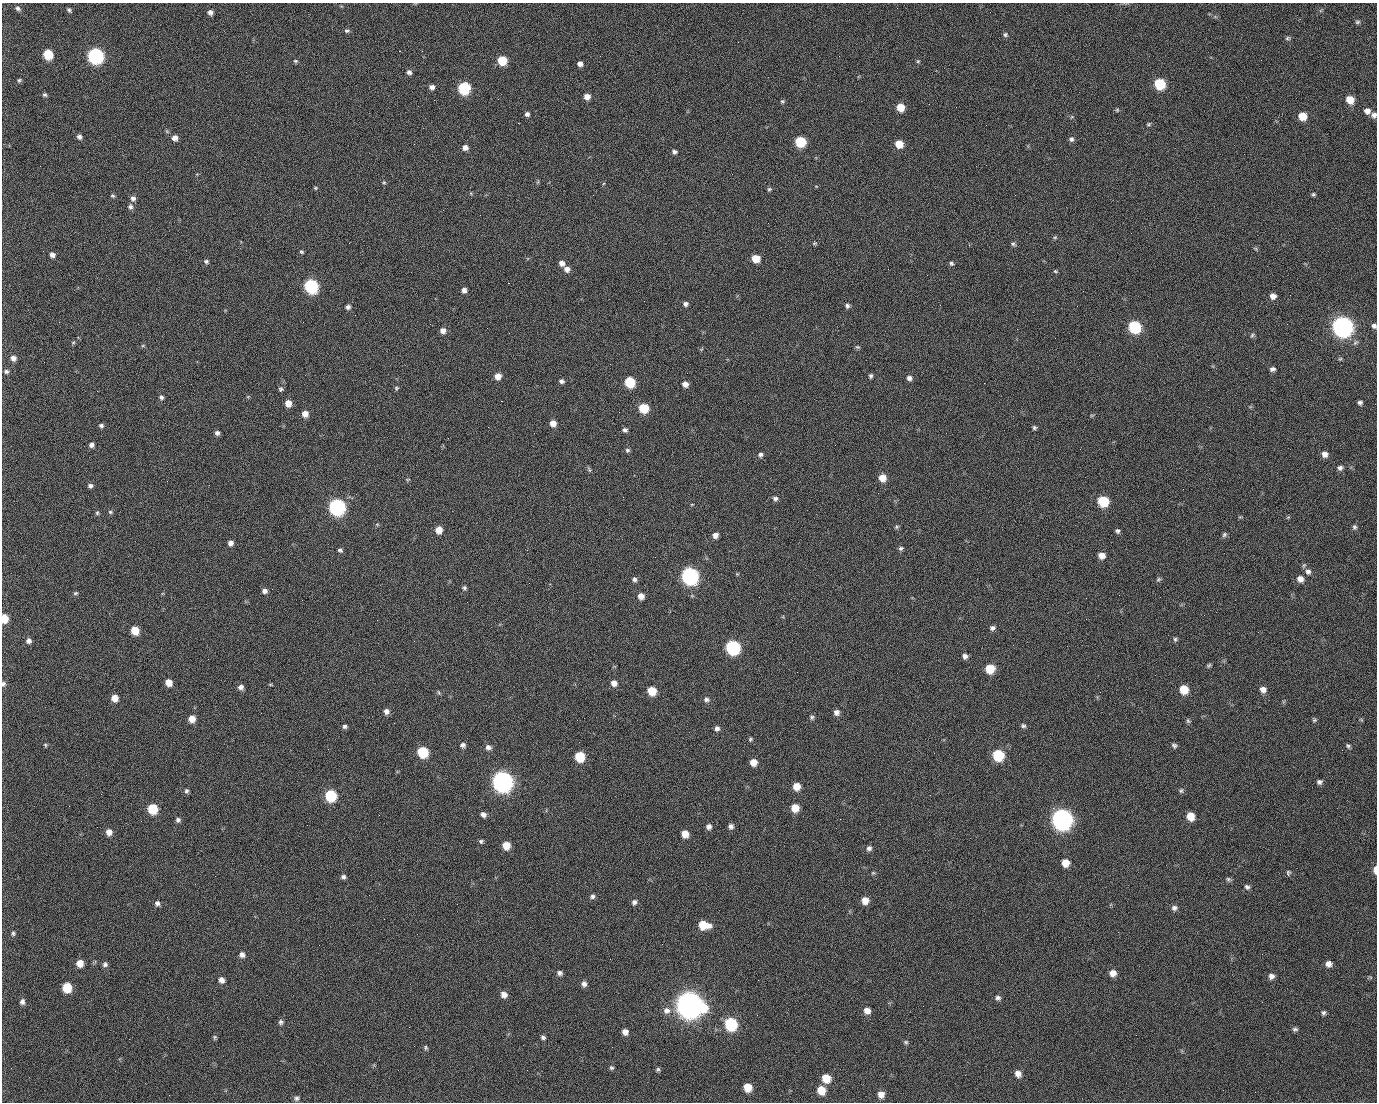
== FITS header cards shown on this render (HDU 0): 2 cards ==
NAXIS1  =                 1375 / length of data axis 1
NAXIS2  =                 1100 / length of data axis 2

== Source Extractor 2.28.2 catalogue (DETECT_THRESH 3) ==
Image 1375 x 1100 px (HDU 0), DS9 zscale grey, 1 PNG px = 1 image px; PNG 1379 x 1104 px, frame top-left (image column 1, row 1100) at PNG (2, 3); no overlay
Background 1450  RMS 29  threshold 85.7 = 3 sigma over >= 5 px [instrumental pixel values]
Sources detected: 266; all 266 listed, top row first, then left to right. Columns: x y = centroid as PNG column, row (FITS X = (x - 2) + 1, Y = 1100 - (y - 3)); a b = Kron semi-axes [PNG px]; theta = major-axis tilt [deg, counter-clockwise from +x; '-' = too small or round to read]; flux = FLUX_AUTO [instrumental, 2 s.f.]
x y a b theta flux
18 8 7 5 -26 5.0e+03
70 11 6 3 -45 6.8e+03
210 12 6 5 - 7.5e+03
990 12 3 2 - 1.7e+03
1357 22 7 5 15 3.6e+03
347 31 6 5 - 3.8e+03
1005 35 6 5 - 3.5e+03
1288 38 7 5 16 3.5e+03
399 51 2 2 - 2.2e+04
48 54 7 6 - 7.5e+04
96 56 8 7 - 5.1e+05
502 60 6 6 - 5.8e+04
295 61 6 4 -20 2.9e+03
918 61 5 4 - 2.3e+03
580 64 5 5 - 7.9e+03
409 72 6 5 - 5.7e+03
19 80 5 5 - 3.0e+03
1160 84 7 7 - 1.1e+05
432 87 6 5 - 7.2e+03
464 88 7 7 - 1.8e+05
45 95 5 5 - 3.6e+03
587 97 6 6 - 1.3e+04
498 99 2 2 - 1.3e+03
434 100 2 2 - 4.1e+03
1350 100 7 7 - 2.7e+04
782 101 6 4 19 3.0e+03
929 104 2 2 - 8.1e+02
900 107 6 6 - 3.5e+04
1117 110 5 5 - 2.7e+03
1367 111 7 7 - 1.0e+04
527 114 5 5 - 5.8e+03
1374 115 7 6 - 7.3e+03
1302 116 7 6 - 3.5e+04
518 123 2 2 - 2.4e+04
1149 124 6 4 28 2.5e+03
79 137 6 5 - 5.9e+03
175 138 6 6 - 1.0e+04
1071 139 7 6 - 5.1e+03
800 142 7 7 - 9.3e+04
899 144 7 6 - 3.1e+04
465 148 6 6 - 9.6e+03
675 152 6 5 - 4.5e+03
384 182 5 5 - 2.3e+03
315 188 4 4 - 2.2e+03
769 189 6 5 - 2.9e+03
1313 194 5 4 - 2.9e+03
1015 195 2 2 - 7.0e+03
113 196 6 4 -29 2.9e+03
133 198 6 6 - 6.7e+03
130 207 7 7 - 5.6e+03
1055 237 5 5 - 2.5e+03
814 243 6 5 - 2.5e+03
1013 244 7 5 -15 4.0e+03
1255 248 6 4 -19 2.1e+03
302 252 5 4 - 2.7e+03
52 255 5 5 - 8.6e+03
756 258 6 6 - 3.1e+04
206 261 5 5 - 3.9e+03
562 263 7 6 - 8.9e+03
951 263 6 5 - 3.5e+03
567 269 7 6 - 9.9e+03
1055 271 5 4 - 2.4e+03
927 275 2 2 - 9.8e+02
508 283 2 2 - 5.7e+04
311 286 7 7 - 3.1e+05
464 290 5 5 - 7.5e+03
1083 291 2 2 - 3.3e+03
1290 295 2 2 - 1.7e+03
1273 296 7 6 - 1.1e+04
685 304 6 5 - 5.7e+03
847 306 6 5 - 4.6e+03
348 307 6 5 - 5.3e+03
355 315 2 2 - 1.0e+03
59 322 3 2 - 1.4e+03
1287 324 2 2 - 1.2e+03
1374 326 6 5 - 5.5e+03
1134 327 8 7 - 1.8e+05
1342 327 9 8 - 1.4e+06
443 331 6 6 - 1.0e+04
1252 335 6 5 - 3.1e+03
73 342 6 4 2 2.4e+03
857 347 6 5 - 2.8e+03
13 358 7 6 - 1.0e+04
1272 369 6 5 - 5.7e+03
6 371 7 6 - 5.0e+03
498 376 6 6 - 1.6e+04
871 376 5 4 - 4.1e+03
909 378 6 6 - 6.6e+03
561 381 6 5 - 5.4e+03
630 382 7 6 - 9.3e+04
984 383 2 2 - 1.9e+04
685 384 6 6 - 1.1e+04
396 388 5 5 - 2.8e+03
281 389 6 6 - 3.8e+03
97 391 2 2 - 1.4e+03
161 397 6 5 - 4.5e+03
501 401 3 2 - 5.9e+04
1360 402 5 4 - 4.8e+03
288 403 6 6 - 1.9e+04
644 408 7 6 - 7.0e+04
305 414 6 6 - 1.4e+04
1092 415 6 3 18 2.0e+03
553 423 6 6 - 1.4e+04
101 426 6 5 - 4.4e+03
1034 428 5 5 - 3.6e+03
625 430 6 5 - 5.1e+03
217 433 5 5 - 5.6e+03
91 445 6 5 - 7.1e+03
627 450 6 5 - 3.8e+03
1325 454 7 6 - 1.0e+04
760 455 7 6 - 5.2e+03
1340 468 7 6 - 5.9e+03
589 470 8 4 -68 2.9e+03
882 478 7 6 - 2.2e+04
408 479 5 3 - 1.8e+03
90 486 6 5 - 5.5e+03
623 497 2 2 - 3.5e+03
775 498 7 6 - 5.4e+03
1103 501 7 7 - 9.0e+04
692 504 4 3 - 1.4e+03
337 507 8 7 - 5.7e+05
110 512 6 5 - 3.1e+03
97 513 6 5 - 2.9e+03
1288 517 6 3 19 2.1e+03
377 524 6 4 -19 2.1e+03
897 527 6 5 - 2.8e+03
1354 527 7 6 - 4.4e+03
439 530 6 6 - 2.0e+04
1117 531 5 5 - 4.2e+03
715 535 6 5 - 9.9e+03
1224 535 7 6 - 3.7e+03
230 543 6 5 - 9.4e+03
901 548 6 5 - 4.0e+03
340 550 6 4 -18 3.8e+03
1102 556 7 6 - 1.4e+04
655 557 2 2 - 8.4e+02
1308 572 9 8 - 8.3e+03
737 574 4 4 - 1.8e+03
690 576 8 8 - 6.7e+05
634 579 6 6 - 4.8e+03
1158 579 6 5 - 3.2e+03
1300 579 8 7 - 1.2e+04
464 588 6 5 - 3.4e+03
265 591 6 6 - 7.4e+03
76 593 6 4 16 2.9e+03
641 596 6 6 - 1.3e+04
4 618 6 5 - 3.9e+04
27 619 2 2 - 4.4e+03
377 620 2 2 - 1.1e+04
992 628 7 5 17 5.4e+03
135 630 6 6 - 4.0e+04
1175 639 6 5 - 3.3e+03
29 641 6 6 - 7.1e+03
414 641 2 2 - 9.4e+02
733 647 8 7 - 3.2e+05
965 656 6 6 - 6.8e+03
1209 665 6 4 32 3.1e+03
990 669 7 7 - 4.6e+04
169 683 6 6 - 1.9e+04
614 683 7 7 - 1.1e+04
3 684 7 6 - 4.5e+03
270 684 6 3 -19 1.9e+03
241 687 7 6 - 8.1e+03
1184 689 7 7 - 3.8e+04
1263 690 8 7 - 1.1e+04
652 691 7 6 - 4.4e+04
439 692 7 3 -71 2.3e+03
115 698 6 6 - 1.9e+04
706 699 7 6 - 5.9e+03
386 711 6 6 - 7.8e+03
836 712 6 6 - 7.9e+03
812 717 6 6 - 4.0e+03
192 719 6 6 - 2.1e+04
1314 720 5 4 - 2.8e+03
1188 721 7 5 -73 3.2e+03
345 726 6 5 - 4.7e+03
1023 726 7 6 - 4.1e+03
717 728 6 6 - 6.1e+03
750 739 5 5 - 2.8e+03
45 745 5 4 - 2.3e+03
463 745 6 5 - 5.9e+03
1174 746 7 6 - 4.6e+03
1348 746 5 4 - 3.4e+03
488 747 7 6 - 7.5e+03
423 752 7 7 - 9.7e+04
934 753 2 2 - 1.6e+03
998 755 7 7 - 1.2e+05
580 756 7 7 - 7.1e+04
753 762 6 6 - 2.0e+04
502 781 9 8 - 1.5e+06
1319 782 5 5 - 5.2e+03
797 786 7 6 - 2.3e+04
186 791 6 5 - 4.1e+03
1181 791 7 6 - 3.7e+03
101 794 2 2 - 2.7e+03
331 795 7 7 - 1.4e+05
930 795 2 2 - 7.7e+03
795 808 7 7 - 2.9e+04
1053 808 2 2 - 1.6e+04
153 809 7 7 - 7.3e+04
483 814 6 5 - 7.3e+03
1190 816 7 6 - 3.0e+04
1062 819 9 8 - 1.5e+06
178 820 6 6 - 5.2e+03
731 826 7 6 - 6.6e+03
709 827 7 6 - 6.8e+03
109 832 7 6 - 1.3e+04
685 834 6 6 - 2.0e+04
481 841 5 5 - 3.5e+03
506 845 6 6 - 2.7e+04
869 848 7 6 - 6.0e+03
1065 863 7 6 - 2.2e+04
1375 870 7 3 -90 1.4e+04
873 873 6 5 - 2.9e+03
1288 873 7 6 - 3.7e+03
343 877 5 5 - 5.0e+03
1228 879 7 6 - 3.8e+03
1247 887 7 5 -37 4.9e+03
592 896 6 6 - 4.9e+03
865 900 7 7 - 1.9e+04
634 902 7 6 - 5.7e+03
157 903 6 5 - 6.2e+03
457 904 3 2 - 1.4e+03
1174 908 8 7 - 6.5e+03
229 921 2 2 - 7.7e+02
703 925 10 7 -10 4.3e+04
1118 932 3 2 - 2.5e+03
13 933 6 6 - 4.1e+03
242 955 7 7 - 7.9e+03
610 959 2 2 - 2.8e+03
80 963 7 6 - 1.9e+04
105 964 7 6 - 5.5e+03
1328 964 7 6 - 1.0e+04
560 973 6 6 - 5.9e+03
1113 973 7 7 - 1.4e+04
1271 976 7 7 - 8.1e+03
221 980 7 6 - 9.2e+03
758 980 2 2 - 1.8e+03
584 984 7 6 - 7.4e+03
67 987 7 6 - 5.9e+04
504 995 7 6 - 1.2e+04
998 998 7 6 - 5.3e+03
22 1002 7 6 - 6.6e+03
689 1005 11 10 - 3.0e+06
666 1011 10 9 - 1.2e+04
867 1011 7 7 - 1.4e+04
1323 1013 6 5 - 4.0e+03
757 1015 3 2 - 1.5e+03
281 1022 7 6 - 4.7e+03
731 1024 8 7 - 1.9e+05
1295 1029 8 5 -2 4.4e+03
625 1032 7 6 - 1.0e+04
215 1037 7 4 84 3.1e+03
543 1037 6 5 - 4.4e+03
906 1042 6 5 - 3.2e+03
426 1048 5 5 - 3.0e+03
611 1068 6 5 - 3.6e+03
658 1069 6 5 - 3.5e+03
1018 1074 8 7 - 1.2e+04
826 1078 7 7 - 3.6e+04
748 1087 7 7 - 3.0e+04
821 1090 7 7 - 3.5e+04
1255 1092 2 2 - 7.7e+02
881 1094 7 7 - 1.4e+04
169 1095 2 2 - 5.4e+03
296 1098 7 6 - 5.1e+03
At the frame edge (FLAGS 8, measured only in part): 5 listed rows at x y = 1374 115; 1374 326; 4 618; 3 684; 1375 870